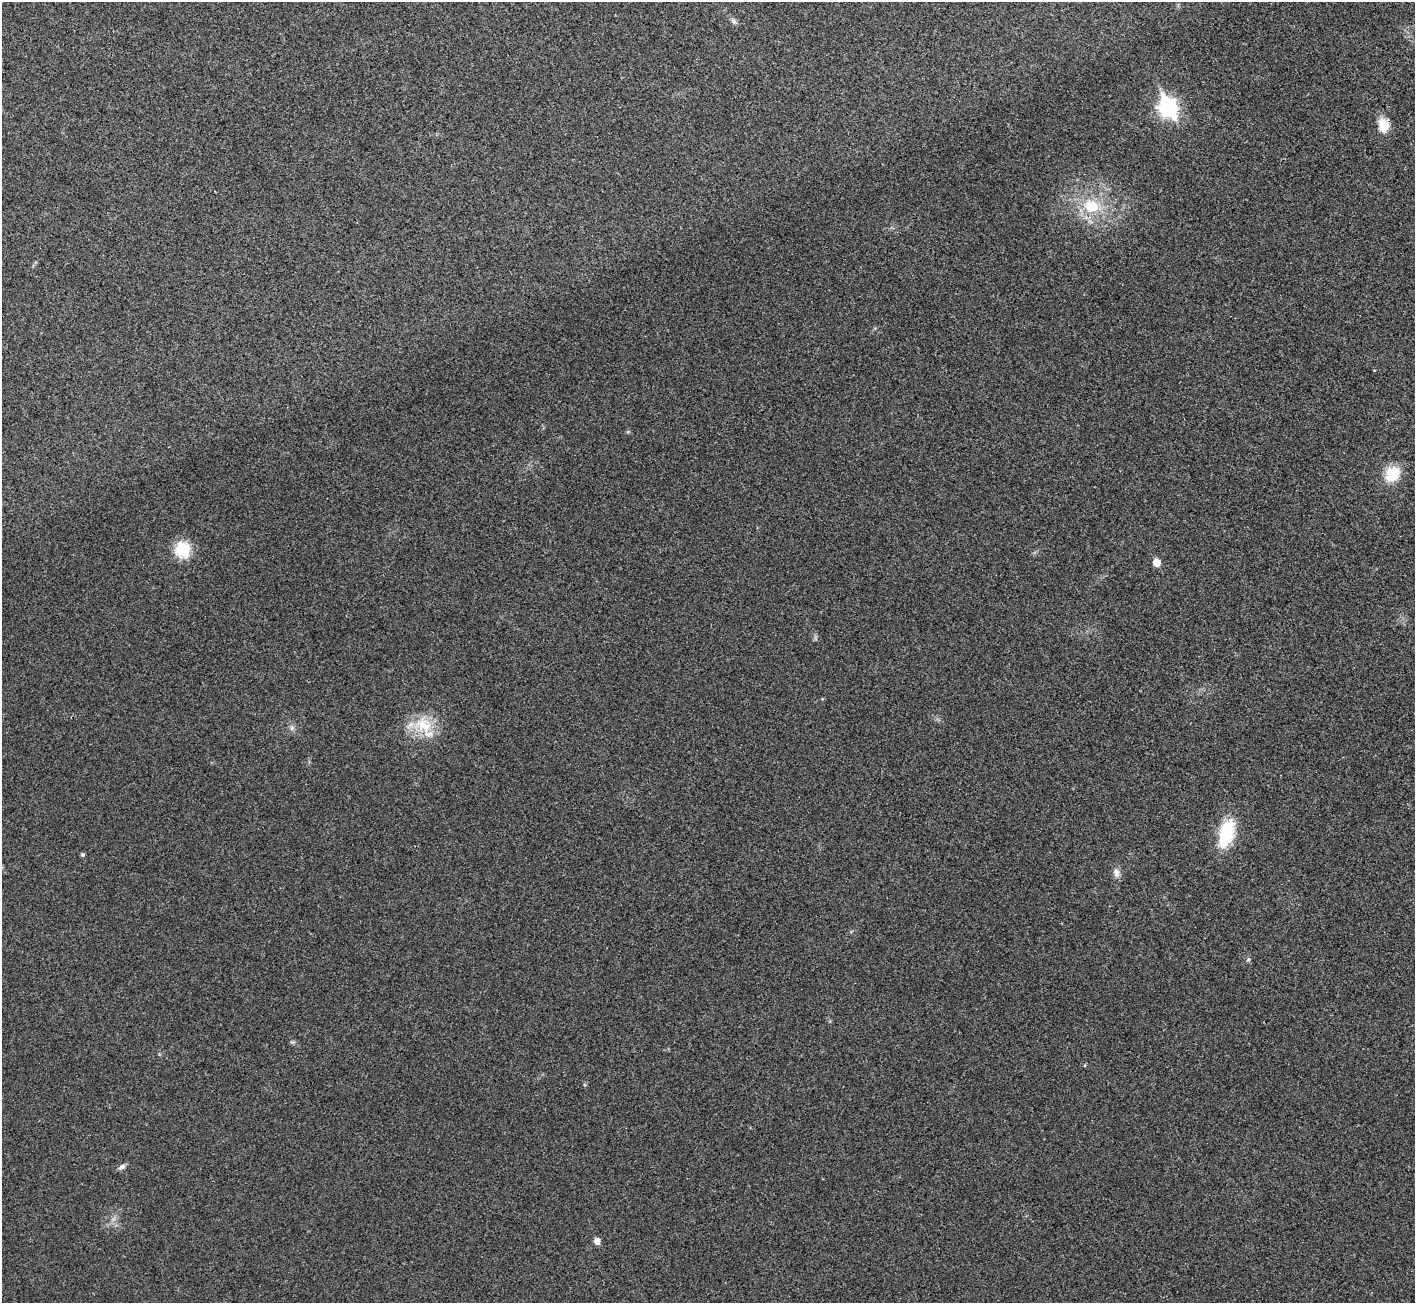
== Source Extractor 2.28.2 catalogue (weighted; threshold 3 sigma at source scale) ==
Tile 10 of 4 x 4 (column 2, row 3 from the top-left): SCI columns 1420-2832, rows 1462-2762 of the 5667 x 5657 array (HDU 1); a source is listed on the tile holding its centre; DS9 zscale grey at full resolution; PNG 1417 x 1305 px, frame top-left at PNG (2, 2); no overlay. Shown black and unused: <1% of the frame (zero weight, under 3 of 4 exposures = <1% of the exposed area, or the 3 px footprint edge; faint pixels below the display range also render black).
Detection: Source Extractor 2.28.2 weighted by HDU 2 'WHT'; one run over the whole footprint, this tile lists its part. Background 0.0505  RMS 0.0067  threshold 0.0303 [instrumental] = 3 sigma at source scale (4.5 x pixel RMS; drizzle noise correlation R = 1.50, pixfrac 1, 0.05/0.05 arcsec/px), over >= 5 px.
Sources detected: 15; all 15 listed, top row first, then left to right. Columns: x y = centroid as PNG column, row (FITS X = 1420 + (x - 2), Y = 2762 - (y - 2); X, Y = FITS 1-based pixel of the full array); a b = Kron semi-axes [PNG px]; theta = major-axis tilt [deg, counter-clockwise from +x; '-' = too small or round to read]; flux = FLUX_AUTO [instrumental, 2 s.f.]
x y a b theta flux
734 21 7 6 - 1.7
1168 107 9 7 -62 240
1383 125 16 12 -85 11
1092 206 21 18 -8 22
1392 474 19 15 58 17
183 550 14 14 - 23
1156 563 5 5 - 12
424 725 28 18 -31 20
292 728 6 6 - 1.6
1226 833 33 16 76 31
83 855 5 4 - 1.1
1116 873 10 8 -73 3.6
1248 960 5 3 - 0.72
122 1167 10 6 25 2.2
597 1241 5 5 - 6.3